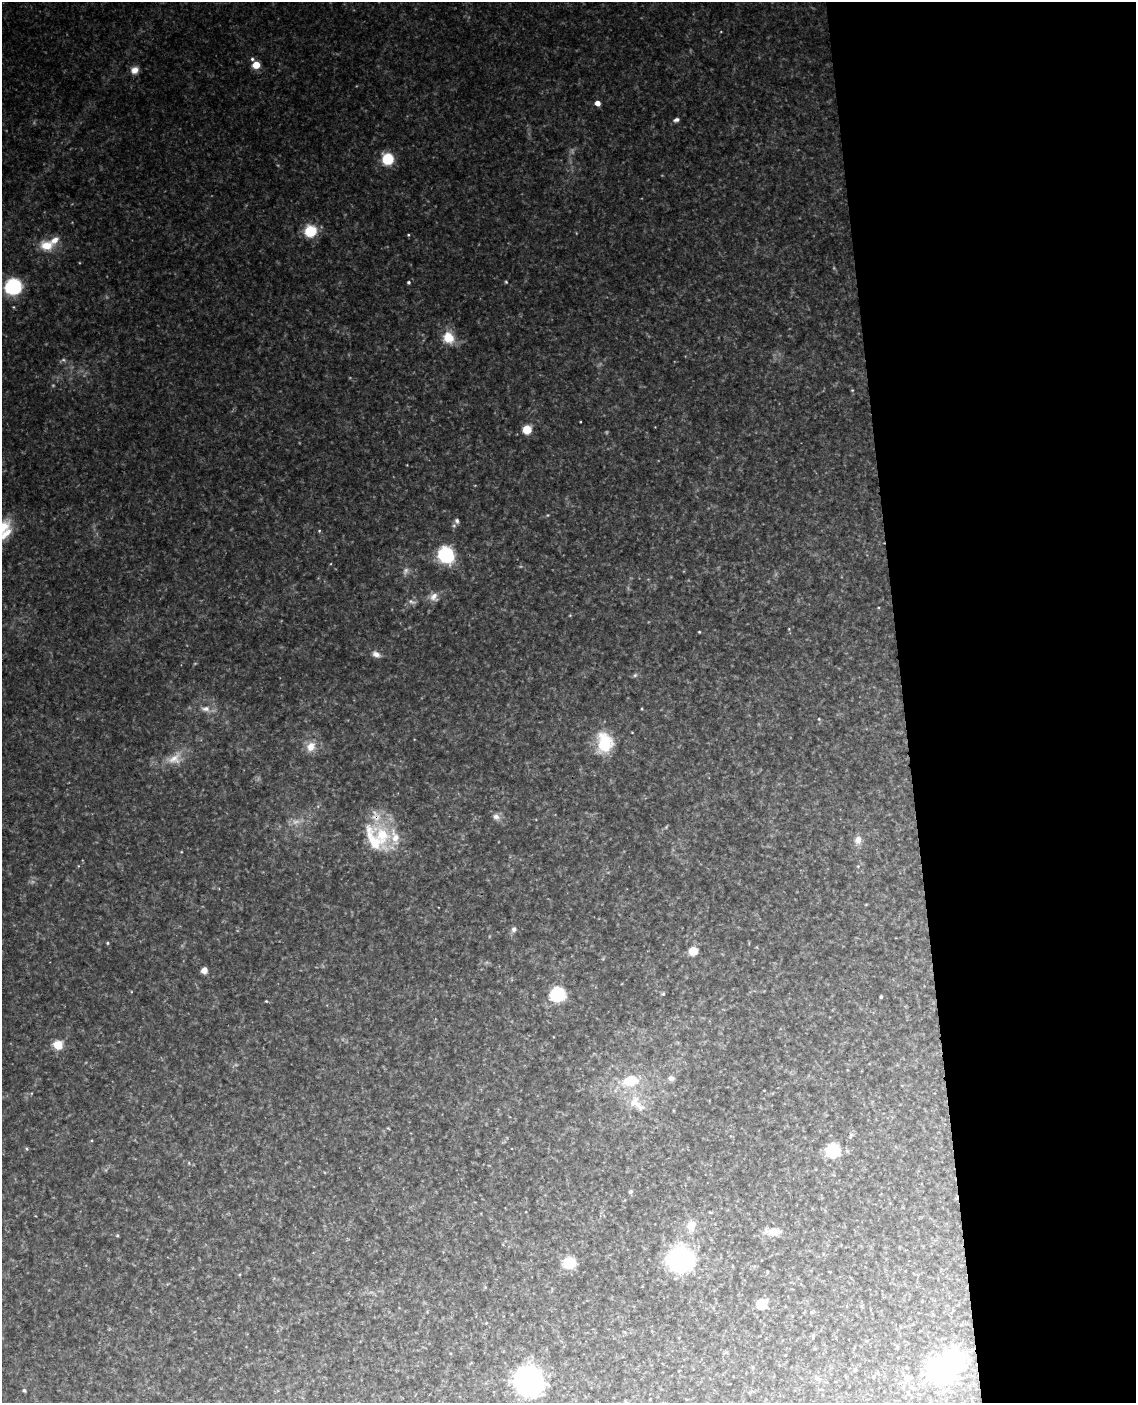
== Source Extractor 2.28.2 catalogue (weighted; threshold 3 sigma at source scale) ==
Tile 8 of 4 x 3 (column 4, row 2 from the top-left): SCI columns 3463-4596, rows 1643-3043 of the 4652 x 4581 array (HDU 1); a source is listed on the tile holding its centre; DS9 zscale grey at full resolution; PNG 1138 x 1405 px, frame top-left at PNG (2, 2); no overlay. Shown black and unused: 20% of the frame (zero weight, under 3 of 4 exposures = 6% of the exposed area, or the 3 px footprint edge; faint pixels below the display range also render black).
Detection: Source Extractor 2.28.2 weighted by HDU 2 'WHT'; one run over the whole footprint, this tile lists its part. Background 0.116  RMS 0.01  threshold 0.0451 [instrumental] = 3 sigma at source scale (4.5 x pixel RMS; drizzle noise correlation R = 1.50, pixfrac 1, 0.05/0.05 arcsec/px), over >= 5 px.
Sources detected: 100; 15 too faint to see at this stretch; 1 inside a brighter object's white glare — not listed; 5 inside a brighter listed object's ellipse — not listed separately; the other 79 listed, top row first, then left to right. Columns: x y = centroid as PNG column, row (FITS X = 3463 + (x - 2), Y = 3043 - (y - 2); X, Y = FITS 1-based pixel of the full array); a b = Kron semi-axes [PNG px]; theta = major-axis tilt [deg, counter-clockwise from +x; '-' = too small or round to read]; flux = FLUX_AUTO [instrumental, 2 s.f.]
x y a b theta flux
252 59 6 5 - 2.5
256 65 5 5 - 39
134 70 10 9 - 8.5
597 103 4 4 - 11
676 120 7 5 20 3.4
388 159 7 7 - 62
310 231 10 10 - 44
408 235 4 4 - 1.1
46 246 19 14 -15 24
409 282 4 4 - 1.9
506 282 4 4 - 1.3
13 287 8 8 - 270
14 307 4 4 - 1.1
448 337 12 10 -70 30
852 390 4 4 - 1.1
580 422 3 2 - 0.75
527 430 6 6 - 31
457 521 7 5 -67 2.7
319 531 4 4 - 1.2
4 535 47 9 40 28
446 555 10 9 - 120
433 597 14 12 -7 9.8
412 602 12 6 -13 4.1
570 615 4 4 - 1
789 629 4 4 - 1
699 632 3 3 - 0.99
376 654 11 7 -26 6.7
635 675 8 5 17 2.4
205 709 16 9 -16 10
642 709 3 2 - 0.96
819 719 5 4 - 1.2
632 732 4 2 - 0.67
604 743 24 18 -89 46
311 747 15 13 64 15
175 758 27 17 23 23
496 817 11 9 -32 6.3
666 827 7 4 46 1.5
382 835 31 21 -73 49
858 840 11 9 84 8.3
181 852 4 3 - 0.74
78 866 5 3 - 0.82
858 866 5 4 - 1.2
866 904 5 3 - 0.78
514 929 9 7 72 4.1
108 943 5 4 - 1.4
693 951 7 6 - 23
204 970 5 5 - 10
557 994 8 8 - 150
663 994 5 5 - 1.6
881 997 3 3 - 1.6
266 1001 4 3 - 1.2
58 1045 9 8 - 22
671 1078 8 7 - 4.6
630 1080 27 18 15 40
636 1103 32 17 -48 33
388 1128 4 3 - 0.94
851 1135 8 5 75 2.5
92 1140 4 3 - 0.94
27 1148 5 5 - 1.6
833 1151 8 8 - 110
189 1163 5 3 - 0.99
630 1192 6 5 - 2.1
710 1212 5 3 - 0.97
691 1226 14 11 84 16
773 1232 17 10 3 15
117 1235 5 4 - 1.4
680 1259 14 13 - 350
569 1263 8 8 - 50
767 1272 4 3 - 0.81
485 1287 5 5 - 1.2
762 1304 6 5 - 69
813 1336 7 3 -82 1.2
906 1367 4 3 - 1.5
942 1371 15 13 -19 260
873 1377 4 3 - 0.96
818 1378 10 5 -42 3.4
910 1378 9 5 27 3.1
529 1381 25 23 -48 230
24 1390 4 4 - 1.8
Isophote crosses this tile's border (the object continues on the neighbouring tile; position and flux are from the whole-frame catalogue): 2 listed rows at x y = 4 535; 942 1371